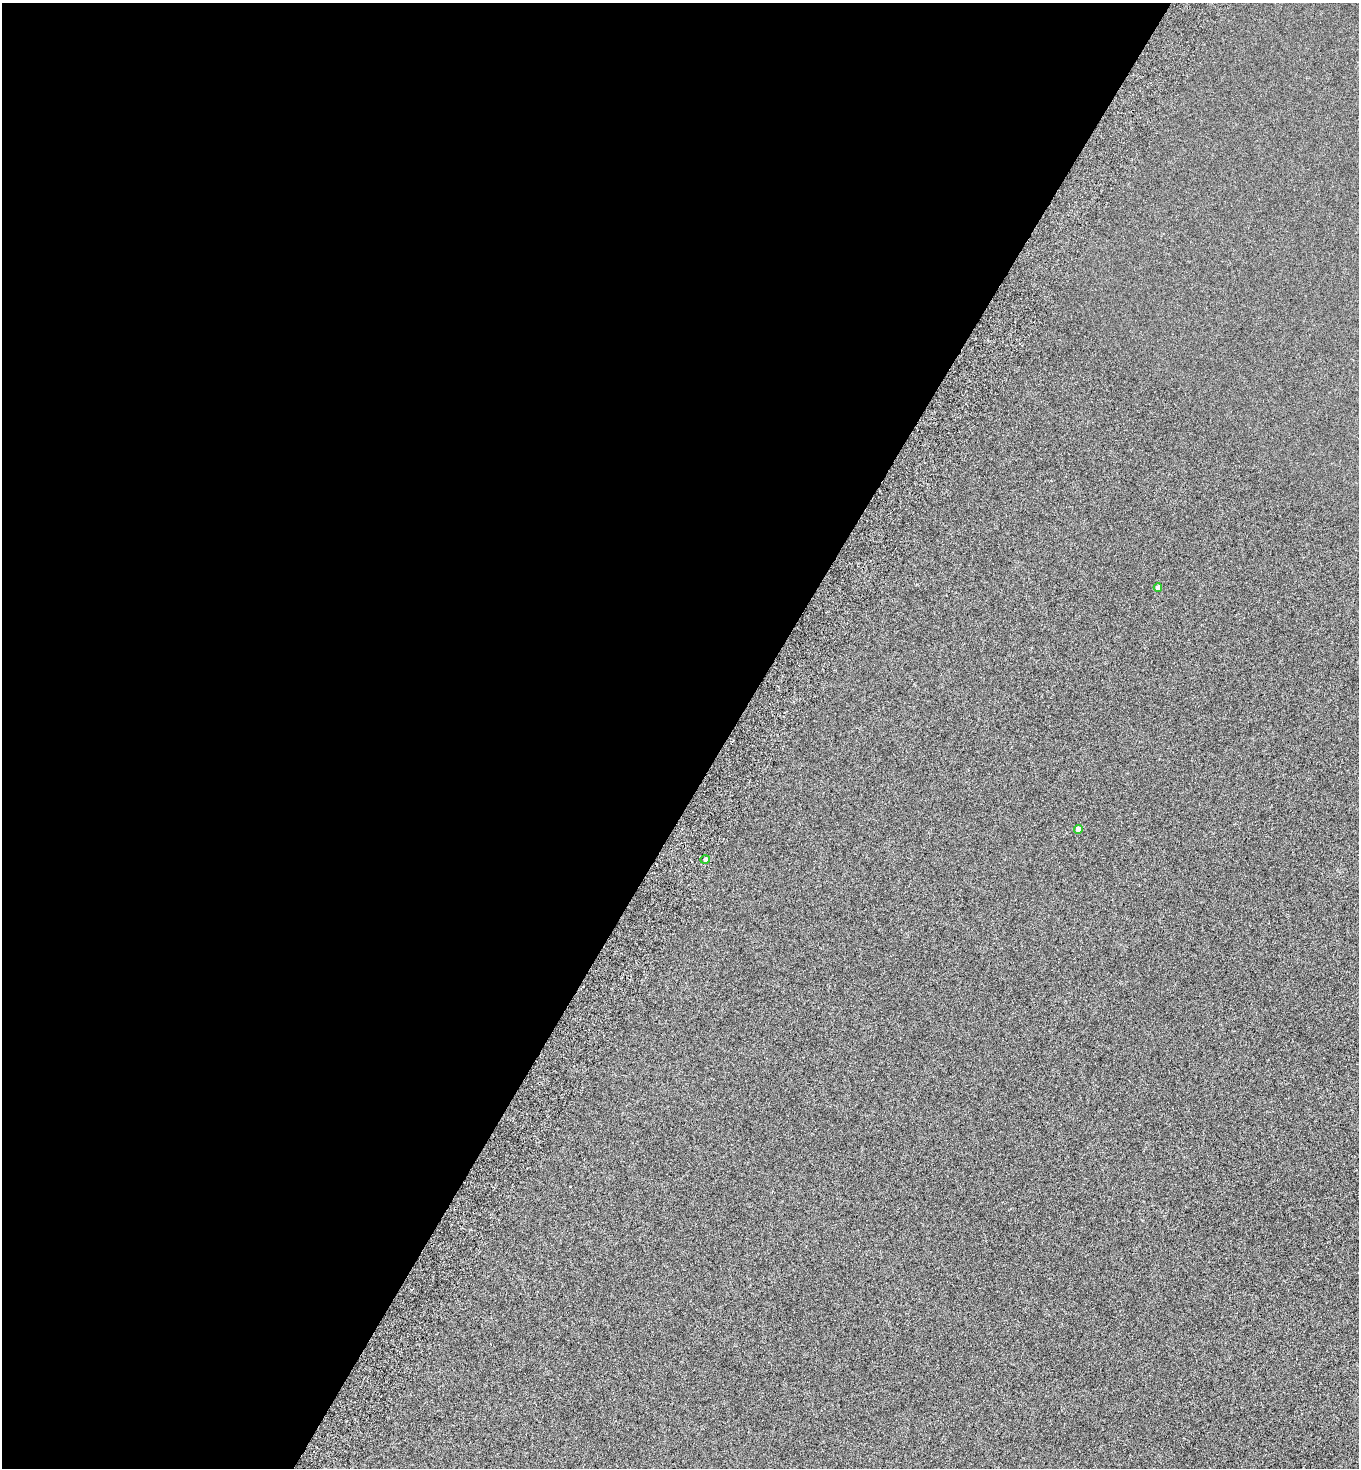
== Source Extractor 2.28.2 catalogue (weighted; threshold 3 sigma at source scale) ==
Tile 5 of 4 x 4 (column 1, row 2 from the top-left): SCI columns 347-1703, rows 2972-4437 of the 5983 x 5948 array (HDU 1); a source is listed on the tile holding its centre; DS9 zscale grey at full resolution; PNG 1361 x 1470 px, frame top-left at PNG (2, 3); each listed source drawn as its Kron ellipse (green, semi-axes under 4 px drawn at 4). Shown black and unused: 54% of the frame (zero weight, under 5 of 9 exposures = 3% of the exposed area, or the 3 px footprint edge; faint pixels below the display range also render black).
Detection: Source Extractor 2.28.2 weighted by HDU 2 'WHT'; one run over the whole footprint, this tile lists its part. Background 6.19e-04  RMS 0.0019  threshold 0.0079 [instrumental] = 3 sigma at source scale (4.09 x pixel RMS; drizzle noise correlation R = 1.36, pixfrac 0.8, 0.05/0.05 arcsec/px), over >= 5 px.
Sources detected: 3; all 3 listed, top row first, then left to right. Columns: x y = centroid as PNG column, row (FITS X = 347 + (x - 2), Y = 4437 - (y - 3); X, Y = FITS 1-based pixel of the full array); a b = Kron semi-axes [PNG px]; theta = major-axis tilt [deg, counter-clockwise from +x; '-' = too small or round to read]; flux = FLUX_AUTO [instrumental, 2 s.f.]
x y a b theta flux
1158 588 4 4 - 0.9
1079 829 4 4 - 1.6
705 859 5 4 - 0.56